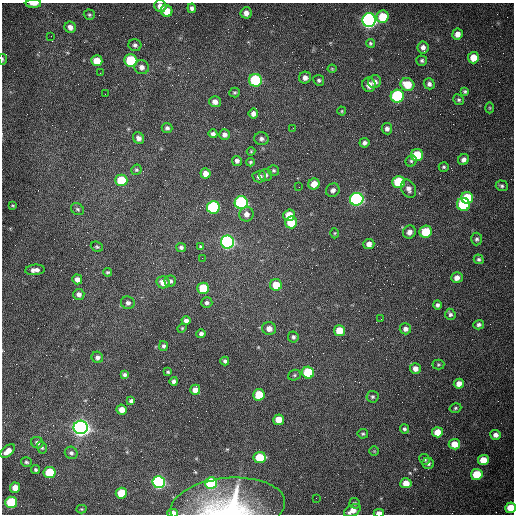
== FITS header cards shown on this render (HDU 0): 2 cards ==
NAXIS1  =                  512 /fastest changing axis
NAXIS2  =                  512 /next to fastest changing axis

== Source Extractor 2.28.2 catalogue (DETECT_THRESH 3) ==
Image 512 x 512 px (HDU 0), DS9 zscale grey, 1 PNG px = 1 image px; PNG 516 x 516 px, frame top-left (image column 1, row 512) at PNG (2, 3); each listed source drawn as its Kron ellipse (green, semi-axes under 4 px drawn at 4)
Background 1530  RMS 23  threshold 70.4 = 3 sigma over >= 5 px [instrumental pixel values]
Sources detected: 159; all 159 listed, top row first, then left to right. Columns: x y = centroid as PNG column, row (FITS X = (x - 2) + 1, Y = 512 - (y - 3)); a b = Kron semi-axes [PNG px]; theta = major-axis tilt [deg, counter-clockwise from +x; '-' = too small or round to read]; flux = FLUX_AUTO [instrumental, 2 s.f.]
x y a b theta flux
33 4 7 3 0 1.1e+04
160 6 6 5 - 1.0e+04
192 8 5 4 - 4.8e+03
167 11 6 5 - 2.2e+04
246 13 6 5 - 8.6e+03
89 15 6 5 - 2.5e+03
383 17 6 6 - 4.7e+04
369 20 7 6 - 7.3e+05
70 27 6 5 - 8.7e+03
457 34 5 5 - 1.2e+04
51 36 2 2 - 1.0e+03
370 43 4 4 - 2.3e+03
135 45 6 6 - 4.0e+03
423 47 6 5 - 6.9e+03
473 58 6 5 - 2.4e+04
3 59 5 3 - 1.5e+03
131 60 6 6 - 9.6e+04
97 61 6 5 - 2.6e+04
422 61 5 5 - 3.2e+03
142 67 7 7 - 7.6e+03
332 69 4 4 - 1.5e+03
100 73 2 2 - 7.5e+02
305 78 6 6 - 7.8e+03
255 80 6 6 - 1.3e+05
319 80 5 5 - 3.2e+03
375 82 7 6 - 8.1e+03
429 84 5 5 - 5.2e+03
369 85 7 6 - 1.2e+04
407 85 7 6 - 3.3e+04
465 91 4 4 - 2.7e+03
235 93 5 5 - 2.4e+03
105 94 2 2 - 8.1e+02
397 96 6 6 - 2.0e+05
459 100 5 5 - 3.0e+03
215 102 6 5 - 7.9e+03
490 108 5 3 - 1.6e+03
342 111 4 4 - 1.8e+03
253 114 5 5 - 7.4e+03
167 128 5 5 - 3.9e+03
293 128 2 2 - 8.4e+02
387 129 5 5 - 4.8e+03
213 134 4 4 - 4.7e+03
224 135 5 5 - 5.6e+03
139 138 6 5 - 6.9e+03
261 139 7 6 - 5.0e+03
364 143 5 4 - 5.0e+03
251 151 4 4 - 1.5e+03
417 155 6 6 - 5.9e+04
463 160 6 5 - 5.9e+03
237 161 5 5 - 5.1e+03
411 161 6 5 - 2.9e+03
250 162 4 3 - 2.2e+03
444 167 5 5 - 2.5e+03
136 170 5 5 - 2.4e+03
274 170 5 5 - 2.7e+03
205 173 5 5 - 1.1e+04
265 175 6 6 - 5.0e+03
259 177 7 6 - 7.1e+03
121 180 6 5 - 6.2e+04
399 182 6 6 - 8.7e+04
314 184 6 5 - 1.9e+04
502 186 6 5 - 3.1e+03
299 187 2 2 - 9.8e+02
409 189 9 7 -63 7.7e+03
333 190 7 6 - 5.9e+03
467 198 6 5 - 7.1e+04
357 199 7 6 - 4.3e+05
241 203 6 6 - 2.7e+05
463 204 6 6 - 1.2e+05
13 206 4 2 - 1.5e+03
213 207 6 6 - 2.0e+05
77 209 7 5 -33 3.2e+03
246 214 7 7 - 8.4e+03
289 215 6 5 - 2.7e+04
291 222 6 6 - 3.5e+04
409 232 7 6 - 8.4e+03
426 232 6 6 - 4.8e+04
335 233 5 3 - 1.4e+03
477 239 6 5 - 3.5e+03
227 242 6 6 - 5.4e+05
369 244 5 5 - 8.6e+03
97 247 6 5 - 2.3e+03
181 247 5 4 - 3.8e+03
200 247 4 3 - 2.0e+03
202 258 2 2 - 6.4e+02
479 259 5 4 - 3.1e+03
35 270 10 5 5 7.7e+03
108 272 4 4 - 2.6e+03
457 278 6 5 - 9.6e+03
77 279 5 5 - 7.9e+03
170 281 6 5 - 4.8e+03
163 282 7 6 - 1.4e+04
276 285 6 6 - 3.3e+04
203 288 6 6 - 6.7e+04
79 294 5 5 - 6.3e+03
128 303 7 6 - 5.1e+03
207 303 5 5 - 4.0e+03
437 305 4 4 - 4.0e+03
450 314 6 5 - 3.8e+03
381 319 2 2 - 7.8e+02
186 321 4 4 - 5.9e+03
479 325 5 4 - 4.2e+03
182 328 5 4 - 1.7e+03
269 328 7 6 - 1.1e+04
405 329 6 5 - 5.9e+03
339 331 5 5 - 3.1e+04
201 334 5 4 - 4.1e+03
293 337 5 5 - 3.6e+03
164 346 5 4 - 3.4e+03
97 357 6 5 - 5.7e+03
225 361 4 3 - 3.4e+03
438 365 6 5 - 2.2e+03
415 368 5 5 - 1.1e+04
168 372 3 3 - 2.0e+03
308 373 6 6 - 1.0e+05
125 375 4 4 - 4.2e+03
294 375 6 5 - 2.6e+03
174 381 4 4 - 4.3e+03
459 384 5 5 - 1.2e+04
195 390 5 5 - 1.4e+04
259 395 6 5 - 4.4e+04
372 397 6 5 - 3.1e+03
131 401 4 4 - 4.1e+03
455 408 6 4 18 2.5e+03
122 410 5 5 - 1.3e+04
279 420 5 5 - 2.4e+04
81 427 7 6 - 1.2e+06
404 429 4 4 - 3.5e+03
437 432 5 5 - 2.4e+04
363 434 5 4 - 2.5e+03
496 435 5 5 - 7.4e+03
37 443 6 5 - 5.4e+03
454 444 5 5 - 2.0e+04
42 448 6 4 -73 2.5e+03
8 451 9 5 38 1.3e+04
374 451 5 4 - 1.4e+03
71 453 6 6 - 4.4e+03
260 458 6 5 - 6.1e+04
424 459 5 5 - 3.1e+03
483 460 5 5 - 2.7e+04
26 462 5 4 - 2.9e+03
428 463 6 5 - 4.6e+03
36 470 5 4 - 2.8e+03
50 473 6 5 - 7.6e+04
477 474 6 5 - 4.9e+04
159 482 6 6 - 4.1e+05
211 483 6 6 - 1.5e+05
406 483 6 5 - 2.0e+04
15 488 5 5 - 1.6e+04
121 493 5 5 - 4.2e+04
316 498 2 2 - 3.6e+03
11 502 6 6 - 1.1e+05
355 503 5 5 - 2.9e+03
228 507 57 29 5 1.9e+05
510 508 5 5 - 3.2e+04
81 509 5 4 - 1.7e+03
352 511 9 5 30 1.3e+04
173 513 5 3 - 1.9e+04
379 513 5 3 - 1.2e+04
At the frame edge (FLAGS 8, measured only in part): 7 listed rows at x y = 33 4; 3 59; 228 507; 510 508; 352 511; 173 513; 379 513